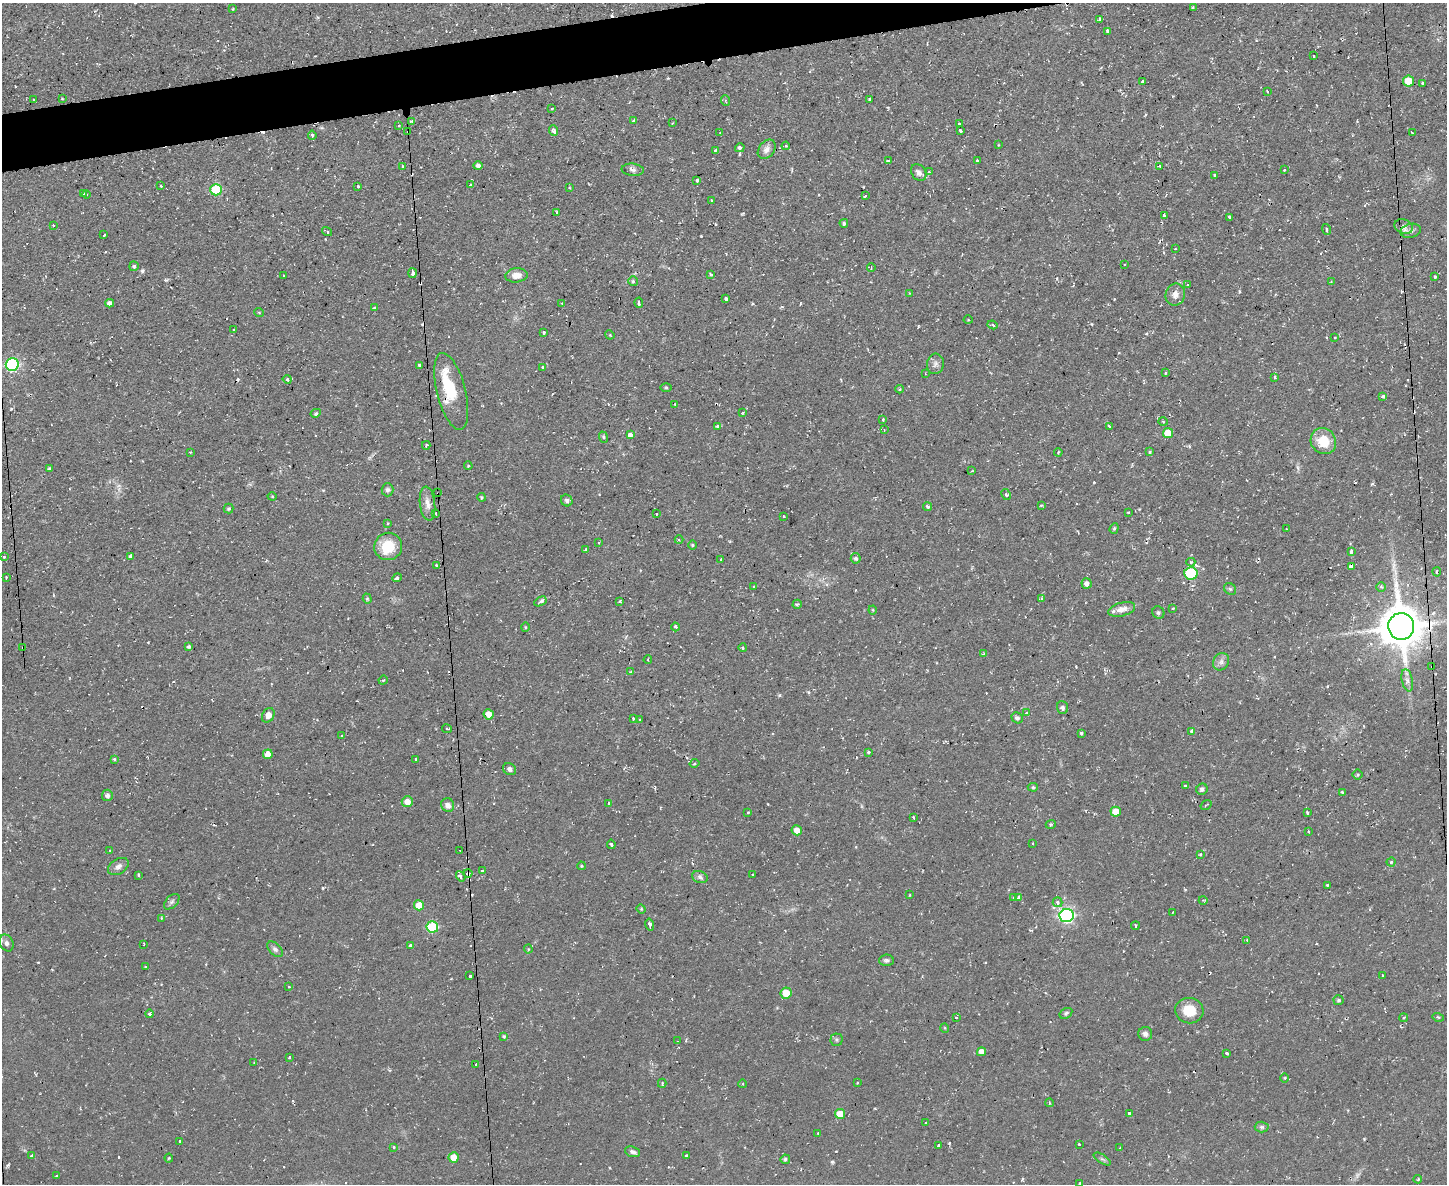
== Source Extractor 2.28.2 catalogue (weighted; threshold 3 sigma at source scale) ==
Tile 8 of 3 x 4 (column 2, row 3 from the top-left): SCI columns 1575-3019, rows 1184-2365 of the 4703 x 4729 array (HDU 1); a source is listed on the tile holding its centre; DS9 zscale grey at full resolution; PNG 1449 x 1186 px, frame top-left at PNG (2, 3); each listed source drawn as its Kron ellipse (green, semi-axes under 4 px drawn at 4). Shown black and unused: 3% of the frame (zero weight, under 2 of 3 exposures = <1% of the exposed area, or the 3 px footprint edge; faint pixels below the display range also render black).
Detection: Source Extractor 2.28.2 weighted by HDU 2 'WHT'; one run over the whole footprint, this tile lists its part. Background 0.0596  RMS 0.0061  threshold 0.0276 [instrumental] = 3 sigma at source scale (4.5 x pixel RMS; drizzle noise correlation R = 1.50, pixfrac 1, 0.05/0.05 arcsec/px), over >= 5 px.
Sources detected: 337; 1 too faint to see at this stretch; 1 inside a brighter object's white glare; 35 cosmic-ray / hot-pixel residue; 1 long thin detection or spike segment (spike, bleed or trail) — neither listed nor drawn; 5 inside a brighter listed object's ellipse — not listed separately; the other 294 listed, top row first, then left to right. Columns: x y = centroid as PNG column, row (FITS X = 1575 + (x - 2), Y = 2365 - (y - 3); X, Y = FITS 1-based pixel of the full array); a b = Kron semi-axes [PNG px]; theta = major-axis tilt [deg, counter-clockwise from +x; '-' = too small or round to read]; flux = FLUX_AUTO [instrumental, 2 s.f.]
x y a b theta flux
1193 7 3 2 - 0.69
233 9 3 2 - 0.7
1100 19 4 3 - 2.8
1108 31 4 3 - 2.2
1313 56 3 2 - 0.77
1408 81 5 5 - 15
1142 82 3 3 - 2.1
1422 83 3 3 - 1.4
1267 91 3 2 - 0.91
33 99 3 2 - 0.74
62 99 4 3 - 0.42
869 99 3 3 - 1.8
726 101 5 3 - 0.63
552 108 2 2 - 0.82
412 121 3 3 - 2.1
634 121 4 3 - 0.87
672 123 3 2 - 0.45
959 124 3 3 - 1.5
399 125 3 2 - 0.6
408 131 3 3 - 1
554 131 5 3 - 3.1
960 131 4 3 - 3.4
720 133 3 2 - 0.36
1412 133 3 3 - 0.85
312 135 4 3 - 1.6
998 145 3 2 - 0.52
786 146 4 3 - 0.71
740 148 5 4 - 2.1
767 149 11 7 52 3.3
715 150 3 3 - 1.2
977 160 3 3 - 2.7
888 161 4 3 - 1.1
478 166 4 4 - 2.2
1160 166 3 3 - 1.3
403 167 3 3 - 2.7
633 170 11 6 -6 2.2
1284 170 3 3 - 0.64
919 172 9 7 -55 2.5
930 172 4 3 - 1.2
1215 175 3 3 - 1.1
697 180 3 3 - 3.7
471 185 3 3 - 2
161 186 3 3 - 0.78
358 186 3 3 - 1.3
570 188 3 2 - 0.68
216 190 6 6 - 29
83 193 4 3 - 0.78
86 194 4 2 - 0.52
865 196 3 3 - 1.2
712 200 3 3 - 0.94
557 212 3 2 - 0.64
1164 215 3 3 - 1.6
1230 218 4 3 - 13
844 223 4 4 - 1.1
53 225 3 3 - 0.56
1404 226 9 7 -22 2.2
1326 229 5 4 - 2.6
327 231 5 3 - 0.98
1411 231 10 7 14 2.3
104 235 3 3 - 2.3
1175 249 2 2 - 0.48
1125 264 3 2 - 0.68
134 266 5 4 - 1.1
871 268 4 2 - 0.58
412 273 5 3 - 3
711 274 3 2 - 0.68
516 275 11 7 5 5.2
284 276 3 3 - 5
1435 276 3 3 - 1.3
633 281 5 4 - 1
1331 282 3 2 - 0.45
1188 285 4 2 - 0.51
909 293 4 2 - 0.39
1175 295 11 9 76 4
726 299 3 3 - 3.3
110 303 4 4 - 2.6
562 303 3 2 - 0.52
639 303 5 3 - 3.3
375 308 4 3 - 0.74
259 313 5 3 - 0.56
968 320 4 3 - 0.57
992 325 5 3 - 0.99
234 330 3 2 - 0.6
543 332 3 3 - 1.4
610 335 5 4 - 0.59
1335 338 3 2 - 0.89
12 364 6 6 - 80
935 364 10 8 77 2.4
419 365 3 3 - 2.1
543 367 3 3 - 1.9
925 373 3 2 - 0.39
1165 373 3 2 - 0.93
1275 377 3 3 - 1
287 379 4 4 - 1.3
666 387 5 3 - 0.72
900 389 4 4 - 0.63
451 391 39 14 -76 24
1383 396 4 4 - 1.3
675 404 3 3 - 0.5
316 413 5 4 - 0.98
742 413 4 3 - 0.62
883 420 3 2 - 1
1163 421 4 3 - 0.57
717 426 4 4 - 1.5
1110 427 4 3 - 0.79
884 430 4 4 - 0.85
1168 433 5 5 - 10
630 435 4 3 - 19
603 437 6 3 -70 0.76
1323 441 13 12 - 15
426 445 4 3 - 0.94
190 452 3 3 - 0.73
1058 452 4 3 - 0.66
1150 452 4 3 - 1.6
468 466 4 3 - 1.1
49 469 4 3 - 1
971 471 3 3 - 0.52
387 490 6 6 - 1.5
438 493 3 2 - 0.97
1006 494 6 4 -63 1.1
272 496 4 4 - 0.58
482 497 4 4 - 0.76
567 500 6 5 - 1.6
427 504 17 7 -83 4.7
1041 505 4 3 - 0.72
928 506 5 3 - 1.4
229 509 5 5 - 1
1128 512 3 2 - 0.73
436 513 3 3 - 0.77
656 514 3 2 - 0.91
784 516 3 2 - 0.44
388 523 4 2 - 0.47
1114 528 5 4 - 0.93
1286 529 2 2 - 0.54
679 540 4 4 - 0.9
599 543 3 3 - 0.55
692 545 5 3 - 0.63
388 546 14 13 - 16
585 550 3 3 - 1.9
1351 551 4 3 - 11
130 556 4 3 - 10
4 557 4 3 - 0.59
856 558 5 5 - 1.6
721 559 3 2 - 0.64
1191 562 4 4 - 1
436 565 3 3 - 1.1
1351 566 4 3 - 12
1437 572 4 3 - 0.9
1191 573 6 6 - 34
6 577 3 3 - 0.62
397 578 4 3 - 1.3
1087 583 5 5 - 2.5
754 586 3 2 - 0.66
1381 587 5 4 - 1.2
1230 589 6 5 - 1.1
367 599 5 4 - 0.86
1041 599 4 4 - 0.98
540 601 6 4 31 2.5
620 601 3 3 - 1.4
797 604 5 4 - 0.89
1173 608 4 3 - 0.56
1122 609 14 7 15 4.9
873 610 4 4 - 0.56
1158 612 6 5 - 1.2
1401 626 13 13 - 2200
526 627 5 3 - 0.62
675 627 4 3 - 1.2
23 647 3 2 - 0.69
189 647 4 4 - 1.2
743 648 4 3 - 0.92
983 654 3 3 - 1.2
648 660 4 3 - 0.63
1221 662 9 7 58 2.5
1432 667 3 2 - 0.5
630 672 3 3 - 0.75
383 680 4 4 - 0.84
1407 680 11 5 -78 2.7
1063 707 6 5 - 1.6
1027 713 4 3 - 2.1
489 714 5 5 - 8.4
268 715 8 5 59 5.3
633 718 3 3 - 0.69
1017 718 6 5 - 1.7
640 720 3 3 - 2.2
447 729 5 2 - 0.59
1192 731 3 3 - 7.4
1081 733 4 3 - 1.3
342 735 2 2 - 0.71
869 753 3 3 - 0.7
268 754 5 4 - 8
114 759 3 3 - 0.71
416 759 3 3 - 0.75
694 763 5 3 - 0.9
510 769 7 5 -34 2.3
1358 775 5 5 - 0.88
1185 786 3 3 - 4.1
1033 787 5 4 - 0.9
1202 789 6 5 - 2.1
1342 792 4 2 - 0.48
107 795 5 5 - 2
407 801 5 5 - 6.1
608 804 4 3 - 2
448 805 7 6 - 2.9
1206 805 6 2 33 0.7
748 812 3 2 - 1
1116 812 5 5 - 8.2
1307 813 4 2 - 1.6
913 817 3 3 - 1.3
1051 824 5 3 - 0.74
797 830 5 5 - 5.4
1308 831 3 3 - 0.79
1032 843 3 2 - 0.67
611 844 4 3 - 2.4
110 851 3 3 - 0.57
460 851 3 2 - 0.54
1201 854 4 3 - 0.66
1391 862 4 4 - 0.92
118 866 11 7 32 3
581 866 4 3 - 0.67
482 871 4 3 - 1.3
468 873 4 3 - 1.6
139 875 3 3 - 1.1
752 875 3 3 - 1.6
461 876 5 4 - 1.1
700 877 8 6 -20 1.8
1327 885 3 2 - 1.1
910 895 3 2 - 0.49
1019 897 4 4 - 3.2
1014 898 3 3 - 1.2
1203 900 4 3 - 0.61
172 902 9 5 45 1.5
1058 902 5 5 - 2
419 905 5 5 - 9.8
641 909 5 4 - 0.67
1173 912 3 2 - 0.41
1067 916 7 6 - 150
161 918 3 3 - 0.59
650 924 6 3 -77 2.1
1135 926 4 2 - 0.7
432 927 6 5 - 39
1247 940 3 3 - 0.43
7 943 9 6 -65 2.3
144 944 3 2 - 0.78
410 945 3 3 - 1
275 949 9 5 -44 1.7
528 949 4 4 - 0.6
886 960 7 5 3 1.4
146 967 3 2 - 0.66
470 976 3 3 - 4.1
1382 976 3 2 - 0.64
288 987 3 3 - 1.7
786 993 6 5 - 11
1339 1000 5 5 - 1.2
1189 1011 14 12 -8 12
1066 1013 7 5 30 1.1
150 1014 4 3 - 1.6
956 1017 3 3 - 6
1438 1017 6 3 -17 0.64
1404 1018 4 3 - 0.71
945 1028 5 3 - 0.53
1145 1034 7 7 - 1.9
504 1036 4 3 - 0.67
836 1040 6 6 - 1.2
677 1041 3 2 - 0.51
981 1052 4 4 - 4.1
1227 1053 3 3 - 3
289 1057 3 3 - 1.2
254 1063 3 2 - 0.49
476 1064 3 2 - 0.51
1285 1078 5 3 - 0.6
662 1083 5 2 - 1.1
857 1083 3 2 - 0.45
743 1084 4 3 - 0.74
1050 1103 4 3 - 0.5
1129 1113 3 3 - 5.4
840 1114 5 5 - 9.5
926 1123 3 3 - 1.1
1262 1127 7 5 -2 1.2
818 1133 3 2 - 0.41
180 1141 3 3 - 1.9
1079 1144 3 3 - 0.99
939 1146 4 3 - 4.4
394 1147 3 3 - 0.96
1120 1148 3 2 - 0.85
632 1152 8 5 -19 1.7
32 1155 4 3 - 1.7
686 1156 3 3 - 1.4
454 1157 5 5 - 8.3
169 1158 4 4 - 0.68
785 1159 5 4 - 1.1
1102 1159 10 4 -32 1.2
56 1176 3 2 - 0.67
1418 1179 4 3 - 0.62
1080 1183 4 3 - 0.69
Overlapping masked pixels (flux is a lower limit): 9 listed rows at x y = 408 131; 451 391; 438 493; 1351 566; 1191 573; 1401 626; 23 647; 1432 667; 468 873
Unlisted compact peaks at least as high as the median listed source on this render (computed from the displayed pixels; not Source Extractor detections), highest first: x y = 832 1162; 11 409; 779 695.